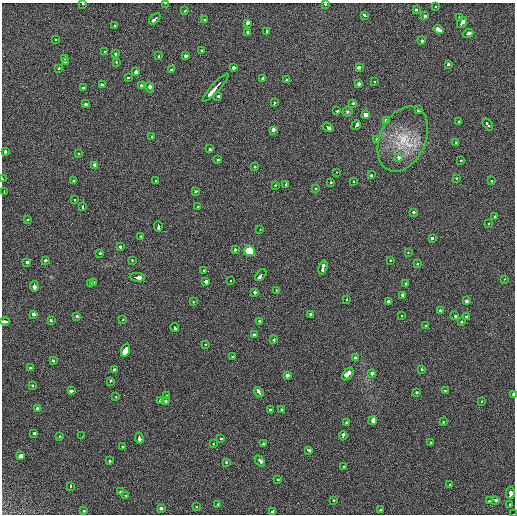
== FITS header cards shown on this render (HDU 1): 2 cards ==
NAXIS1  =                  513 / length of data axis 1
NAXIS2  =                  512 / length of data axis 2

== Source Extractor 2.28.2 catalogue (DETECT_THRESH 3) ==
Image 513 x 512 px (HDU 1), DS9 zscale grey, 1 PNG px = 1 image px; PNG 517 x 516 px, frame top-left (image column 1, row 512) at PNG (2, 3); each listed source drawn as its Kron ellipse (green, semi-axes under 4 px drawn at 4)
Background 26.5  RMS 6.3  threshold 18.9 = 3 sigma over >= 5 px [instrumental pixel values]
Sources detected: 201; all 201 listed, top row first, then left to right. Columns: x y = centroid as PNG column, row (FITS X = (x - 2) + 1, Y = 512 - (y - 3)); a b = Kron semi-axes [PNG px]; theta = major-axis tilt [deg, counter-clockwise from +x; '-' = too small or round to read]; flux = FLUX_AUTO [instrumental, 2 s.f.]
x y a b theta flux
165 3 3 2 - 1700
83 4 3 2 - 1000
325 4 3 3 - 1700
435 6 3 2 - 870
417 10 3 3 - 3900
185 11 3 2 - 1500
365 15 4 3 - 1900
425 16 4 3 - 2800
460 18 3 3 - 3500
155 19 7 3 46 8500
205 20 3 3 - 1200
247 23 3 3 - 9700
462 23 6 3 52 7100
115 25 3 3 - 1000
439 29 5 3 - 16000
267 31 3 3 - 2000
248 32 3 3 - 2000
468 33 5 3 - 5500
56 40 3 2 - 730
422 41 3 3 - 3000
104 51 3 3 - 1100
202 51 3 3 - 3000
115 54 3 3 - 2900
159 56 3 3 - 1900
185 56 3 3 - 4500
64 58 3 2 - 1300
65 62 4 3 - 6200
117 62 3 3 - 2400
448 64 3 3 - 1300
233 67 3 3 - 2800
359 67 4 3 - 6500
59 68 3 2 - 1400
171 70 3 3 - 1800
136 72 3 3 - 7900
128 77 3 3 - 1100
263 79 3 3 - 7300
287 80 3 3 - 1500
375 82 3 2 - 1700
359 84 3 3 - 2100
102 85 3 3 - 2100
141 85 3 3 - 2100
150 87 5 3 - 4700
83 88 3 3 - 2900
215 88 18 3 48 25000
218 96 3 3 - 3200
274 103 3 3 - 1400
353 103 3 3 - 1900
86 104 3 3 - 2700
419 110 4 3 - 3300
337 111 3 2 - 2000
347 112 5 5 - 660
366 115 3 3 - 61000
386 120 3 3 - 2300
458 121 3 2 - 1000
356 125 5 3 - 5900
488 125 7 3 -53 2700
328 127 6 3 -34 5800
273 130 3 3 - 16000
152 137 3 3 - 1800
403 139 34 23 65 17000
377 140 3 3 - 2100
456 142 3 2 - 2100
209 148 3 3 - 2200
5 151 3 3 - 2600
78 153 3 3 - 1400
399 158 3 3 - 3700
218 160 3 3 - 1400
461 161 3 3 - 1600
95 165 4 3 - 2900
255 167 3 3 - 1300
336 172 3 2 - 890
371 175 4 3 - 1900
456 178 3 3 - 860
3 179 2 2 - 1100
74 181 3 3 - 2500
155 181 3 2 - 1900
354 181 3 3 - 1200
491 181 3 3 - 1300
330 182 3 3 - 1500
286 184 3 3 - 3400
275 185 3 2 - 890
315 189 3 3 - 1200
4 191 3 2 - 1900
196 191 3 3 - 2000
74 200 3 2 - 1500
198 206 3 3 - 1800
83 207 3 3 - 8100
414 212 3 3 - 1400
495 216 3 3 - 1600
28 219 3 2 - 1200
488 224 3 3 - 940
158 226 5 3 - 3700
260 230 3 2 - 660
141 236 3 3 - 1900
432 238 3 3 - 2200
120 247 3 3 - 2800
235 249 3 3 - 3800
249 251 6 5 - 11000
408 252 3 3 - 800
100 253 3 3 - 870
46 260 3 3 - 2000
132 260 3 3 - 950
390 260 3 2 - 1600
27 262 3 3 - 2700
417 264 3 3 - 1500
323 267 7 3 73 13000
204 270 3 3 - 2000
261 275 7 3 49 9900
137 277 7 3 -5 7200
504 279 3 3 - 890
206 281 4 3 - 3700
231 281 3 2 - 800
93 282 3 3 - 2500
91 283 4 3 - 1800
405 283 3 3 - 1200
34 286 5 3 - 6500
276 290 3 2 - 1000
255 292 3 3 - 4800
402 295 3 3 - 18000
347 299 3 3 - 2100
389 301 3 3 - 3400
466 301 3 3 - 11000
193 302 3 3 - 660
440 311 3 3 - 6600
34 314 3 3 - 6000
310 314 3 3 - 2400
77 316 3 3 - 2300
401 316 3 2 - 620
455 316 3 2 - 2200
467 317 3 3 - 2900
123 319 3 3 - 490
5 321 5 3 - 3500
51 321 4 3 - 1800
259 321 3 3 - 2100
461 322 3 2 - 1600
425 325 3 3 - 1800
174 327 4 3 - 2700
254 335 3 3 - 2200
274 340 3 3 - 2300
206 344 3 2 - 750
126 350 7 3 69 110000
233 357 3 3 - 1500
356 357 3 3 - 4000
53 361 3 3 - 1900
30 367 3 3 - 1300
114 369 3 3 - 1600
421 369 3 3 - 2600
372 373 3 3 - 3100
348 374 7 4 54 21000
287 375 4 3 - 7700
110 381 3 3 - 3500
32 385 3 3 - 2000
445 390 3 2 - 1700
71 391 4 3 - 3700
259 392 5 3 - 5600
416 392 3 3 - 1300
514 394 3 2 - 5000
166 395 3 3 - 960
116 397 3 3 - 810
160 400 3 3 - 9400
165 400 3 3 - 2100
482 401 3 2 - 1100
37 408 3 3 - 2600
271 410 3 3 - 3300
282 410 3 3 - 1700
373 421 4 3 - 31000
443 422 3 2 - 1500
347 423 3 3 - 2200
34 433 3 3 - 2000
59 436 3 3 - 1200
82 436 2 2 - 210
343 436 5 3 - 2600
139 438 5 3 - 5000
221 438 3 3 - 1300
214 443 3 3 - 2100
431 443 3 3 - 2200
264 444 3 3 - 1500
122 446 3 2 - 1600
308 450 4 3 - 2600
21 456 3 3 - 65000
109 461 3 3 - 1600
260 461 6 3 -48 4200
226 462 3 3 - 1400
344 467 3 3 - 1000
278 479 3 3 - 830
449 484 3 3 - 1300
71 487 3 3 - 3500
120 492 4 3 - 8900
510 493 6 3 83 14000
126 495 3 3 - 3600
333 500 3 3 - 2300
495 500 3 3 - 4700
490 501 4 3 - 2200
509 504 3 3 - 1800
218 505 3 3 - 1300
196 507 3 3 - 920
161 508 3 3 - 3200
380 510 3 3 - 2400
84 511 3 2 - 1100
273 512 4 3 - 3800
513 514 2 2 - 770
At the frame edge (FLAGS 8, measured only in part): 8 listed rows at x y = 165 3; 83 4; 325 4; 3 179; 5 321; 514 394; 273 512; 513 514